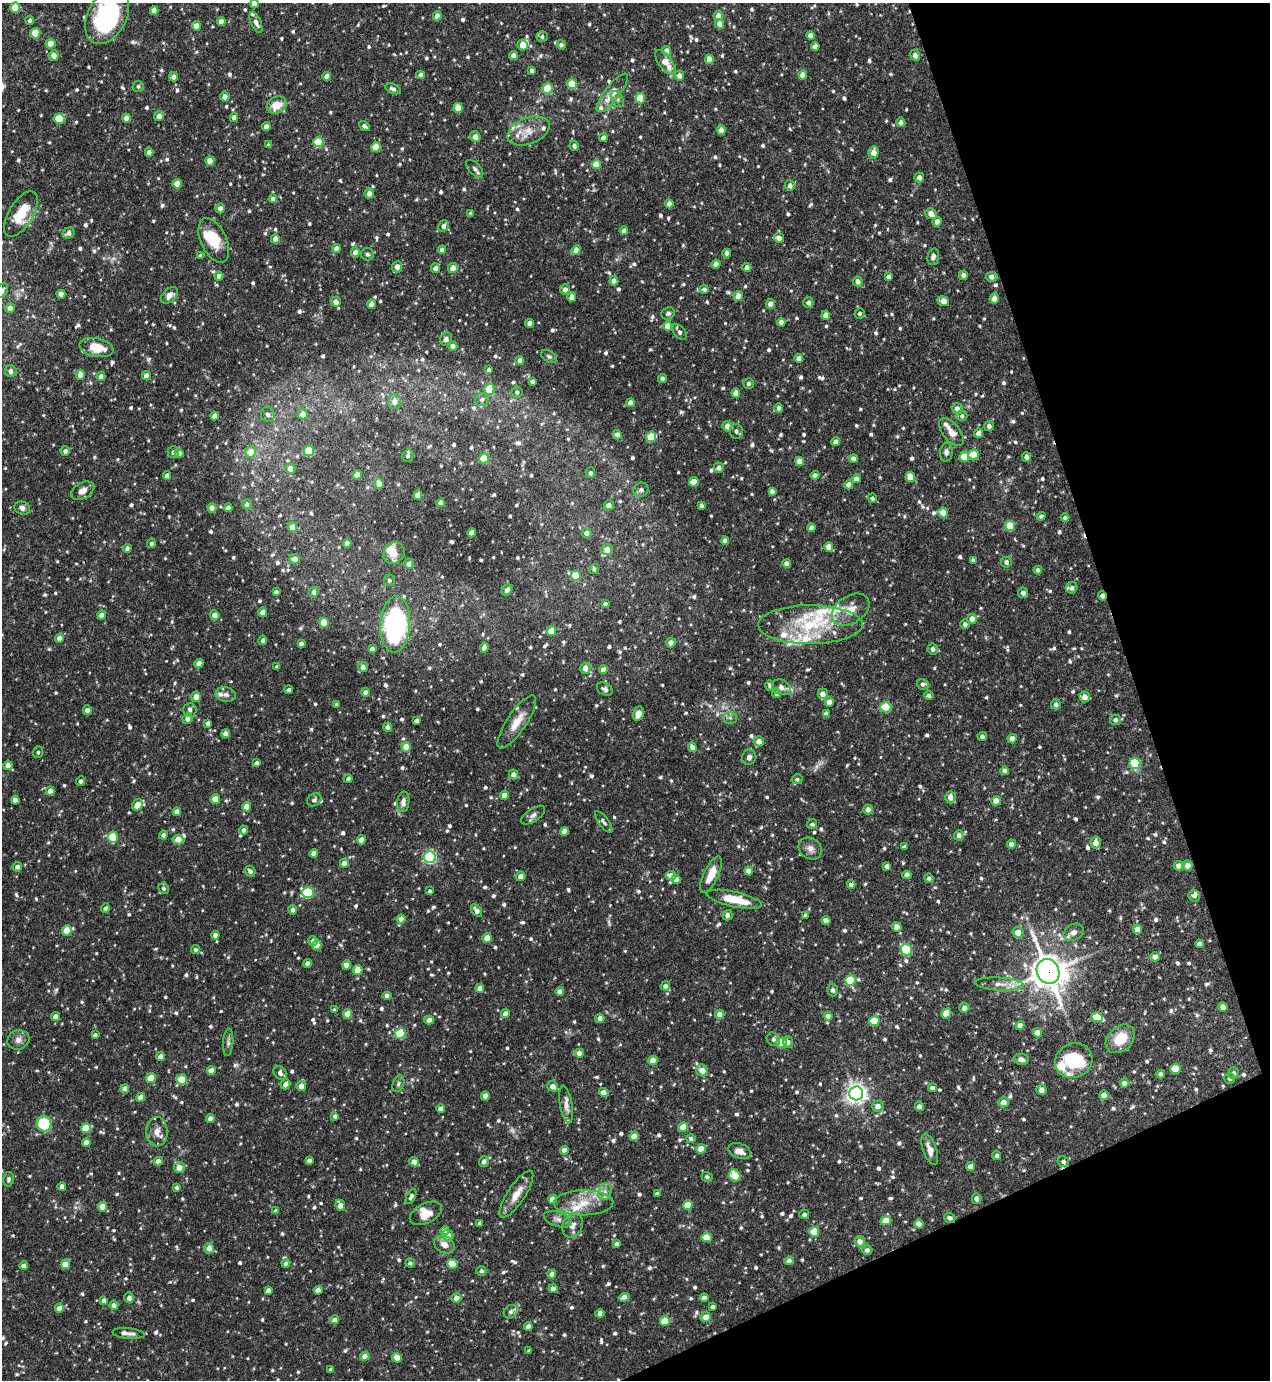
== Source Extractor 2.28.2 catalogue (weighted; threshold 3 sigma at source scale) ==
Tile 12 of 4 x 4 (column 4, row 3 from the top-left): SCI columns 3953-5220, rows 1380-2757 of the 5498 x 5513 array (HDU 1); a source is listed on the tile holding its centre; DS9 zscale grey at full resolution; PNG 1272 x 1382 px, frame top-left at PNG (2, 3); each listed source drawn as its Kron ellipse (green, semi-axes under 4 px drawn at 4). Shown black and unused: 17% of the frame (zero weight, under 3 of 4 exposures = <1% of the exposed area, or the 3 px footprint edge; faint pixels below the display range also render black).
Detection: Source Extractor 2.28.2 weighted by HDU 2 'WHT'; one run over the whole footprint, this tile lists its part. Background 0.0691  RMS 0.0035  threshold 0.0159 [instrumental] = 3 sigma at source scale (4.5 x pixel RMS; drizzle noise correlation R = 1.50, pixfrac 1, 0.05/0.05 arcsec/px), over >= 5 px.
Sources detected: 1108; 2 too faint to see at this stretch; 1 cosmic-ray / hot-pixel residue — neither listed nor drawn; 33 inside a brighter listed object's ellipse — not listed separately; of the other 1072, all 500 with FLUX_AUTO >= 0.821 (the completeness limit of this list) listed and drawn (572 fainter detections not listed), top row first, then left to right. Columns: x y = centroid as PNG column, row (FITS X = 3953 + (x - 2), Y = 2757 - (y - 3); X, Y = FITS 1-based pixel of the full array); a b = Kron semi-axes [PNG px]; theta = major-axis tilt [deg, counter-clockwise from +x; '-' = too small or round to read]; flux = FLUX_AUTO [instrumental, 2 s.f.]
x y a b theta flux
254 4 4 4 - 2.4
15 8 5 5 - 8.9
154 11 4 4 - 2.8
107 16 30 19 63 42
437 16 5 4 - 2.4
718 16 5 5 - 3
30 20 4 4 - 0.89
221 21 4 4 - 2.6
256 22 11 5 -66 1.6
720 24 5 4 - 2.4
196 26 5 4 - 3.7
35 33 5 5 - 8
811 35 4 4 - 2.2
542 36 5 5 - 0.84
50 44 5 5 - 5.4
523 45 5 5 - 3.5
561 45 5 4 - 1
815 46 4 4 - 1.5
666 51 5 4 - 2.8
514 55 4 4 - 2
915 55 6 4 -67 2.1
54 56 5 5 - 2.7
709 59 5 4 - 3.3
665 62 14 7 -53 4.7
532 71 4 4 - 0.98
421 75 4 4 - 2
679 75 5 4 - 2
803 75 5 4 - 3.3
327 76 4 4 - 2.7
174 77 4 4 - 2.1
572 84 5 5 - 9.3
138 86 6 5 - 0.97
393 89 8 5 -22 1.2
547 89 5 5 - 15
612 93 24 7 53 5.9
225 97 5 4 - 2.2
640 98 5 5 - 11
617 99 8 5 -60 0.94
277 105 10 8 26 5.4
458 108 5 4 - 7.7
159 116 5 4 - 2.6
126 118 4 4 - 3.2
234 118 4 4 - 1.9
59 119 5 5 - 9.4
901 122 5 4 - 1.5
364 126 6 4 -38 1.1
266 127 4 4 - 2.5
721 130 5 4 - 3.8
528 131 22 13 21 5.7
475 137 5 5 - 2.5
603 138 4 4 - 2.5
318 142 5 5 - 14
268 145 4 3 - 0.83
574 146 5 4 - 1.2
376 147 5 4 - 7.8
149 152 4 4 - 2.2
874 152 6 5 - 3.5
210 161 5 4 - 4.1
596 164 4 4 - 4.9
475 169 11 6 -47 1.1
919 177 5 4 - 1.7
177 184 4 4 - 5.2
790 186 5 5 - 1.6
369 193 5 4 - 1.9
273 199 4 4 - 1.3
669 204 4 4 - 2.8
220 208 5 4 - 2.3
471 213 4 3 - 0.84
21 214 25 12 59 9.4
931 214 6 5 - 3
937 222 5 4 - 2.2
444 226 6 5 - 1.6
624 231 4 4 - 2
69 233 6 5 - 1.7
779 238 5 5 - 2.5
275 239 4 4 - 2.8
214 240 24 13 -65 9.2
336 248 4 4 - 2.3
442 250 4 4 - 1.5
576 250 5 4 - 3.2
355 252 5 4 - 2.6
727 253 4 4 - 1.3
367 254 6 6 - 0.89
200 256 4 4 - 0.86
933 257 8 5 76 1.2
716 264 4 4 - 2.4
397 267 5 5 - 2.1
747 267 4 4 - 2
435 268 4 4 - 2
453 268 5 5 - 2.9
963 275 4 4 - 1.3
219 276 4 4 - 1.6
889 277 4 4 - 1.8
992 277 6 5 - 1.9
614 281 5 4 - 2.5
858 281 5 4 - 1.7
565 289 5 5 - 1.8
704 289 4 4 - 0.95
2 291 8 5 57 1.2
61 294 4 4 - 2.3
169 295 10 6 45 2
738 296 5 4 - 4.3
572 297 5 4 - 2.6
994 298 5 4 - 3
943 301 6 4 -22 3.9
336 302 5 5 - 2.5
808 303 5 5 - 1.5
371 304 4 4 - 2.4
771 304 5 4 - 2.7
10 308 5 4 - 1.4
668 313 7 5 30 0.99
860 313 5 5 - 0.91
826 315 4 4 - 2.9
781 322 4 4 - 2.3
530 323 4 4 - 1.7
668 326 5 4 - 4.8
679 332 9 5 -52 1.1
446 339 7 5 63 1.5
453 346 4 4 - 2.8
96 348 17 9 -12 7.7
549 356 9 5 -29 0.84
799 358 4 4 - 2.4
520 360 4 4 - 2.3
488 370 4 3 - 0.93
11 371 6 6 - 1.4
80 375 5 4 - 3.2
101 376 4 4 - 1.6
146 376 4 4 - 2.3
662 378 4 4 - 0.99
532 381 4 4 - 1.2
749 384 5 5 - 1
489 389 5 5 - 12
517 392 6 5 - 0.95
736 393 4 4 - 4
482 399 7 6 - 1.2
395 401 7 6 - 2.7
630 403 4 4 - 2.6
779 408 4 4 - 1.1
957 409 5 5 - 2.1
268 414 7 6 - 1.5
303 414 5 5 - 3.4
215 416 4 4 - 2.8
962 416 5 5 - 0.94
727 426 5 5 - 3
989 426 5 5 - 1.5
736 431 7 6 - 1.2
951 432 16 8 -50 3.2
979 433 5 4 - 2.7
617 435 5 4 - 2.2
651 437 5 5 - 13
836 442 4 4 - 1.9
65 451 5 4 - 1.5
309 451 5 5 - 17
173 452 6 5 - 0.91
251 452 5 5 - 7.1
946 452 9 6 83 1.2
179 453 4 4 - 2.9
974 455 5 5 - 7
408 456 6 5 - 0.92
964 457 5 5 - 6.8
1027 457 5 4 - 1.5
484 458 5 5 - 8.6
853 459 4 4 - 2
800 461 4 4 - 4.7
290 468 5 5 - 2.7
719 468 5 5 - 1.6
590 473 5 5 - 0.95
357 475 4 4 - 2.7
815 475 4 4 - 1.2
167 476 4 4 - 2.2
910 477 5 4 - 5.5
856 479 4 4 - 2.2
694 482 5 5 - 5.4
379 484 5 4 - 4.6
849 485 4 4 - 3.4
641 490 8 7 - 0.94
83 491 12 8 30 2.3
772 491 4 4 - 1.4
418 495 5 4 - 3.1
872 498 5 4 - 0.94
441 503 4 4 - 2.3
247 504 5 5 - 1.1
609 505 5 5 - 1.8
701 506 4 3 - 1
22 508 8 6 -18 1.5
212 508 5 4 - 3.1
228 508 4 4 - 1.9
943 513 5 4 - 6.7
1041 516 5 4 - 0.85
1065 518 4 4 - 0.98
1010 526 5 5 - 9.4
292 527 5 5 - 2.8
811 528 4 4 - 1.5
472 533 4 4 - 3.1
587 533 5 5 - 2
725 541 4 4 - 1.8
151 543 5 4 - 0.94
347 544 4 4 - 3.2
829 547 4 4 - 3.8
127 548 4 4 - 1.2
607 549 6 5 - 2.8
394 553 11 10 - 3.6
295 559 5 5 - 2.8
973 560 4 4 - 0.91
1006 562 5 5 - 1.4
409 564 5 5 - 1.7
787 564 4 4 - 2
594 569 5 4 - 0.89
1038 570 4 4 - 1.1
576 576 5 5 - 8.7
389 580 6 5 - 0.88
1072 588 6 5 - 0.99
507 590 6 5 - 1.2
276 592 4 4 - 1.3
314 592 5 4 - 1.5
1023 593 5 5 - 1.6
1102 596 4 4 - 1.9
605 604 4 4 - 0.82
851 610 20 13 33 4.9
263 612 4 4 - 3.1
102 615 4 4 - 2.6
215 615 5 4 - 2.7
972 619 5 5 - 2.8
324 623 5 4 - 10
395 624 28 15 86 69
965 624 4 4 - 1.1
810 625 52 19 0 22
551 631 5 4 - 5.6
59 638 4 4 - 2.5
263 640 5 4 - 1.2
671 643 5 4 - 2.5
301 644 4 4 - 1.2
484 648 5 4 - 2.4
372 649 4 4 - 1.6
933 649 5 5 - 1.5
199 663 5 4 - 2.5
277 667 4 3 - 0.91
363 667 5 5 - 1.8
585 668 5 5 - 2.8
603 670 4 4 - 2.7
923 684 6 5 - 1.1
770 686 5 4 - 0.87
781 687 10 7 -25 1.6
605 689 8 6 -31 1
289 690 4 4 - 0.9
366 692 4 4 - 2.5
776 693 4 4 - 1.1
226 694 10 7 -13 1.5
823 694 5 5 - 2.5
929 695 5 4 - 0.9
196 697 5 4 - 2.8
1085 697 5 5 - 2.4
829 702 5 4 - 2.4
337 704 4 4 - 1.1
1056 704 5 5 - 1.2
886 707 5 5 - 17
87 710 4 4 - 1.6
190 710 7 6 - 1.4
638 713 7 5 79 2.3
826 714 4 4 - 1.6
188 718 5 5 - 2.3
730 718 6 6 - 0.92
1115 720 5 5 - 1.1
417 721 4 4 - 1.3
517 722 31 9 56 5.4
208 723 4 4 - 1.4
387 727 4 4 - 1.3
226 734 4 4 - 2.6
982 736 4 4 - 0.96
1012 739 4 4 - 2.5
759 741 5 5 - 2.8
406 747 5 4 - 6.4
692 747 5 4 - 1.8
38 752 6 5 - 0.89
749 757 8 7 - 1.5
257 763 4 4 - 1.4
1135 764 5 5 - 25
8 765 5 4 - 2
1005 771 4 4 - 1.9
513 774 5 5 - 1.8
348 779 4 3 - 0.91
797 779 5 5 - 0.9
80 781 5 4 - 0.93
50 791 4 4 - 2.5
504 795 4 4 - 2.9
950 797 6 5 - 2.6
215 799 5 4 - 5.8
15 800 4 4 - 2.4
314 800 8 6 35 0.98
996 801 5 4 - 3.8
403 802 10 6 82 1.6
137 805 6 5 - 4.4
247 807 4 4 - 4.5
868 809 5 4 - 2
177 812 4 4 - 2.6
533 815 14 6 33 1.5
604 822 13 5 -53 1.2
812 824 5 5 - 0.93
244 830 4 4 - 1.4
564 831 4 4 - 3.7
163 835 4 4 - 1.1
959 835 5 5 - 1.7
113 837 5 5 - 12
178 840 5 4 - 6.2
361 840 4 4 - 3.3
1096 843 6 5 - 2.8
1011 844 4 4 - 2
904 847 4 3 - 0.86
810 849 12 10 -37 2.4
314 853 4 4 - 2.1
430 857 6 6 - 54
344 863 4 4 - 2.4
1188 865 5 5 - 3.1
887 866 4 4 - 1.5
1179 866 5 4 - 3
17 867 5 4 - 1.4
250 871 6 5 - 1.2
749 871 4 4 - 3.1
671 875 5 4 - 3
711 875 20 7 65 5.6
907 875 4 4 - 2.6
521 876 5 4 - 2.4
929 878 5 4 - 0.96
676 879 4 4 - 2.6
851 884 4 4 - 1.5
164 888 5 5 - 0.87
430 891 4 4 - 0.99
308 893 6 5 - 28
1194 896 6 5 - 1.1
734 899 28 7 -13 9.6
105 908 5 4 - 0.94
293 910 4 4 - 1.2
477 911 7 4 -54 2.2
727 915 5 5 - 1.3
805 915 4 4 - 1.1
401 919 4 4 - 2.3
826 921 4 4 - 2.6
897 927 5 4 - 2.8
1137 929 5 4 - 3.8
67 931 5 4 - 8.6
1074 932 10 8 30 2
1018 933 5 5 - 2.9
215 935 4 4 - 1.5
487 938 4 4 - 4.7
313 941 5 5 - 1.3
1200 944 4 4 - 1.9
317 945 4 4 - 6.4
196 949 4 4 - 1
906 950 6 5 - 30
1155 957 5 4 - 2.4
307 963 4 4 - 1.6
347 965 4 4 - 3.3
358 970 5 4 - 6.2
1048 971 13 11 -63 660
850 980 5 5 - 19
999 984 24 6 -3 3.4
665 986 5 4 - 1.3
480 988 4 4 - 2.4
833 990 6 5 - 0.87
560 992 4 4 - 2.6
387 995 5 4 - 1.3
1223 1007 5 4 - 2.6
964 1008 5 5 - 1.6
334 1010 4 3 - 0.85
946 1013 5 4 - 5
348 1014 4 4 - 6.9
505 1014 4 4 - 2.8
720 1014 4 4 - 2.5
56 1016 4 4 - 2.1
828 1016 4 4 - 2
1097 1017 6 5 - 6.8
600 1018 4 4 - 2
429 1020 4 4 - 2.6
874 1021 5 5 - 13
1020 1025 4 4 - 2.8
400 1033 5 5 - 18
1038 1033 4 4 - 3.4
95 1035 4 4 - 0.84
773 1039 7 6 - 1.2
1120 1039 16 12 43 8.1
18 1040 11 9 20 2
228 1042 14 5 85 1
788 1042 6 5 - 1.2
782 1043 5 5 - 16
579 1053 4 4 - 2.2
161 1057 4 4 - 2.6
1021 1059 8 5 -8 1.5
653 1060 4 4 - 4.6
1074 1061 19 17 25 22
1175 1069 5 5 - 9.2
702 1070 6 5 - 3
211 1071 4 4 - 3.7
280 1073 7 6 - 1.3
1234 1073 5 5 - 1.1
1161 1074 4 4 - 1.6
151 1078 5 4 - 8.2
1230 1079 5 5 - 0.85
182 1080 5 5 - 12
1124 1083 4 4 - 1.5
285 1084 5 4 - 1.9
398 1084 8 5 68 0.87
301 1086 5 5 - 2.7
553 1086 6 5 - 2.3
932 1088 4 4 - 1.7
125 1089 4 4 - 2.8
1042 1090 5 5 - 2.5
604 1092 5 4 - 2.5
856 1093 7 7 - 210
1104 1095 5 5 - 2.6
485 1096 4 4 - 2.9
141 1097 4 4 - 3.1
1004 1102 5 5 - 2.9
566 1104 19 6 -81 2.2
878 1106 6 5 - 2.3
919 1107 5 4 - 2
441 1108 4 4 - 1.6
335 1116 4 3 - 0.97
210 1119 4 4 - 2.2
44 1124 8 7 - 18
683 1127 5 4 - 5.2
86 1128 5 4 - 8.9
157 1132 14 10 -89 3.5
634 1136 4 4 - 4.7
691 1139 4 4 - 1.1
86 1143 4 4 - 3
701 1149 5 4 - 5.4
930 1149 16 6 -71 2.6
564 1150 4 4 - 2.4
740 1151 12 7 -19 2.8
997 1156 4 4 - 0.91
309 1160 4 4 - 1.4
158 1161 4 4 - 2.4
484 1161 5 5 - 1.6
414 1162 5 4 - 2.9
1063 1162 6 5 - 1.1
971 1166 4 4 - 2.5
179 1168 5 5 - 3.8
735 1176 6 5 - 9.5
707 1177 5 5 - 0.9
8 1179 7 5 79 0.84
62 1186 4 4 - 1.9
177 1188 4 4 - 0.84
605 1192 8 6 72 1.5
516 1194 27 9 57 4.8
657 1194 4 3 - 0.86
411 1196 8 4 63 0.99
976 1198 5 5 - 1.4
553 1199 4 4 - 4
583 1203 30 12 1 8.6
340 1205 6 4 -67 3.1
688 1205 5 4 - 7.1
102 1207 5 4 - 5.3
276 1211 4 4 - 1.8
426 1213 17 10 27 4.1
804 1214 5 4 - 1
950 1218 6 5 - 1
558 1219 14 7 -18 1.9
886 1221 5 4 - 5.5
480 1224 4 4 - 1.3
919 1224 5 4 - 2.9
572 1225 12 9 65 2.4
445 1231 4 4 - 2.7
814 1232 5 5 - 8.6
448 1235 5 5 - 3.2
707 1237 5 5 - 8.6
860 1241 5 5 - 2.3
617 1244 4 4 - 1.7
444 1245 11 8 -28 2.6
209 1248 5 5 - 3.5
867 1250 5 4 - 1.3
789 1261 4 4 - 2
286 1263 4 4 - 1.3
410 1263 5 4 - 0.93
65 1264 4 4 - 5
452 1264 5 5 - 7.7
24 1266 4 4 - 2.2
481 1271 5 5 - 0.94
552 1274 4 4 - 2.3
553 1289 4 4 - 1.9
268 1290 4 4 - 1.5
318 1290 4 4 - 2.9
624 1297 5 4 - 2.2
129 1298 5 5 - 1.8
456 1298 5 5 - 2.9
704 1298 4 4 - 2.5
104 1300 4 4 - 1.3
114 1305 4 4 - 1.4
713 1307 4 3 - 0.97
59 1308 4 4 - 2.4
511 1312 7 6 - 1.1
600 1313 4 4 - 1.9
706 1317 5 5 - 3.7
335 1320 4 4 - 2.6
665 1321 5 5 - 7.2
528 1327 4 4 - 2.7
128 1333 16 5 -5 1.7
529 1351 4 3 - 0.88
365 1356 4 4 - 3.5
397 1358 5 4 - 2.7
331 1369 4 3 - 1.1
Overlapping masked pixels (flux is a lower limit): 4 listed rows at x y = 1102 596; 851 884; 1048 971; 950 1218
Isophote crosses this tile's border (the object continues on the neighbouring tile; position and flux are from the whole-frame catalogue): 3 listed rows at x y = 254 4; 107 16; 2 291